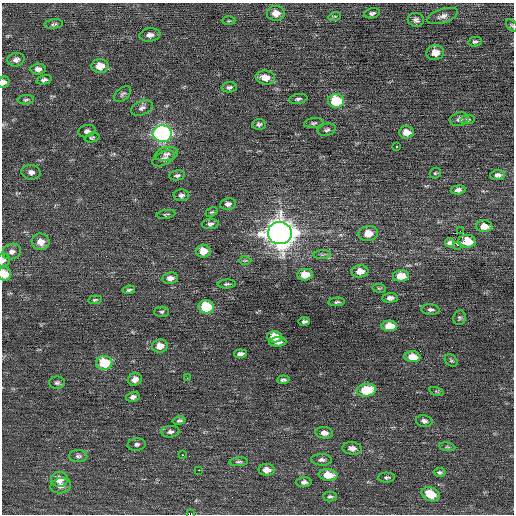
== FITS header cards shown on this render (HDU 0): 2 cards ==
NAXIS1  =                  512 / Axis length
NAXIS2  =                  512 / Axis length

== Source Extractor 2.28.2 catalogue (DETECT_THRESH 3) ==
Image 512 x 512 px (HDU 0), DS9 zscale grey, 1 PNG px = 1 image px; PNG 516 x 516 px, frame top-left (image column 1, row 512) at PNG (2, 3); each listed source drawn as its Kron ellipse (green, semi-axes under 4 px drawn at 4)
Background 0.0447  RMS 0.68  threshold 2.03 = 3 sigma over >= 5 px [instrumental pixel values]
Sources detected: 113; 2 with non-positive FLUX_AUTO (blend fragments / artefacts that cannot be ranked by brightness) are neither listed nor drawn; the other 111 listed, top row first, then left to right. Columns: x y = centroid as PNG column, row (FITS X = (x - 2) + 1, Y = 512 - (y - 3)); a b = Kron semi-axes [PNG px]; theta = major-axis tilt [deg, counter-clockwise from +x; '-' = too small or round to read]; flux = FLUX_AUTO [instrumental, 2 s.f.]
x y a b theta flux
276 13 9 7 -1 420
372 13 8 5 12 120
335 16 6 4 18 62
442 16 16 7 17 240
416 20 8 7 - 160
229 21 7 3 0 47
54 24 9 4 6 94
512 25 7 4 -49 67
150 35 10 6 7 240
475 42 6 5 - 89
435 53 9 7 8 490
16 60 8 6 15 180
100 66 8 7 - 550
38 69 7 5 2 190
265 77 10 7 -6 480
44 80 8 4 13 130
4 82 6 5 - 180
229 87 7 5 5 110
123 94 10 6 40 110
298 99 9 5 8 110
26 100 8 4 6 85
336 101 8 7 - 1800
142 108 11 7 23 180
459 119 9 6 16 170
468 120 7 4 8 72
314 123 9 5 6 96
259 124 6 5 - 110
327 130 9 6 16 120
87 131 9 6 15 150
406 132 7 6 - 480
162 134 9 8 - 12000
92 138 7 4 13 72
397 146 3 3 - 620
166 154 12 7 12 210
164 158 12 6 26 180
31 172 9 7 -4 190
435 173 6 5 - 59
177 175 8 5 11 97
498 175 7 5 4 160
458 190 7 4 8 170
181 195 8 6 -1 130
228 204 8 6 10 170
212 212 6 4 25 63
166 214 9 2 8 58
210 224 8 5 3 120
484 226 8 6 0 540
460 231 2 2 - 67
280 233 12 11 - 55000
368 234 10 7 10 600
467 241 9 6 -4 1000
41 242 9 8 - 410
449 243 4 4 - 150
458 245 3 2 - 1100
203 251 7 6 - 550
12 252 9 7 19 190
322 255 9 4 5 87
3 260 6 6 - 110
245 260 6 4 2 58
360 271 8 6 5 450
4 274 7 6 - 630
305 275 8 6 4 650
401 276 8 5 2 730
170 278 8 5 7 260
227 284 9 4 4 85
379 288 7 4 -7 61
129 290 6 4 8 77
390 298 8 4 4 190
95 300 7 4 6 65
337 302 8 4 5 84
206 307 8 6 2 2100
430 310 9 5 -4 120
161 312 7 5 1 85
459 318 7 6 - 98
304 321 5 3 - 120
389 326 8 5 -1 860
274 337 7 5 -1 790
278 342 8 4 5 180
160 346 8 6 12 460
240 354 6 4 5 180
412 357 8 5 -4 660
451 360 7 5 -40 77
104 363 8 7 - 1600
187 378 2 2 - 22
135 379 7 6 - 320
283 380 6 3 6 97
57 383 8 6 0 110
366 390 10 6 8 1400
436 391 7 3 -19 49
133 397 7 5 13 150
179 420 7 4 11 110
424 421 8 6 -10 140
170 432 9 5 3 140
324 433 9 5 -6 260
137 444 9 6 6 130
447 447 8 4 -8 69
352 448 9 6 -6 210
182 455 3 2 - 410
78 456 9 6 0 130
322 460 10 6 -1 150
239 462 9 4 5 91
199 470 2 2 - 290
267 470 8 6 1 350
439 472 6 4 -10 82
328 475 9 6 -6 690
386 477 8 5 1 94
59 479 8 7 - 470
304 482 7 5 3 150
61 486 10 7 11 250
431 494 9 7 -23 930
330 496 7 5 0 87
191 514 4 2 - 350
At the frame edge (FLAGS 8, measured only in part): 5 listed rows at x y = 512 25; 4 82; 3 260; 4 274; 191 514
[2 non-positive-flux detections neither listed nor drawn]